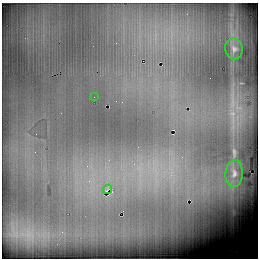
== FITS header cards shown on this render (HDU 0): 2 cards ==
NAXIS1  =                  256 / number of rows
NAXIS2  =                  256 / number of columns

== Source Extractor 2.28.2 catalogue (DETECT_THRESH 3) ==
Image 256 x 256 px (HDU 0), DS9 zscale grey, 1 PNG px = 1 image px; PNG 260 x 260 px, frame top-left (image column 1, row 256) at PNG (2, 3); each listed source drawn as its Kron ellipse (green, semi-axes under 4 px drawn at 4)
Background 6430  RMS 130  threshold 404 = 3 sigma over >= 5 px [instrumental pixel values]
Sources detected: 4; all 4 listed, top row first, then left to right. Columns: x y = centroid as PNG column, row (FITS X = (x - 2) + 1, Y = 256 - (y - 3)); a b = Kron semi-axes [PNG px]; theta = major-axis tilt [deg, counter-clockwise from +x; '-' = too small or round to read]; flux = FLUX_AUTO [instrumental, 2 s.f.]
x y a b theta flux
234 49 10 8 -79 38000
94 97 2 2 - 4900
234 173 13 8 86 53000
107 189 5 2 - 11000